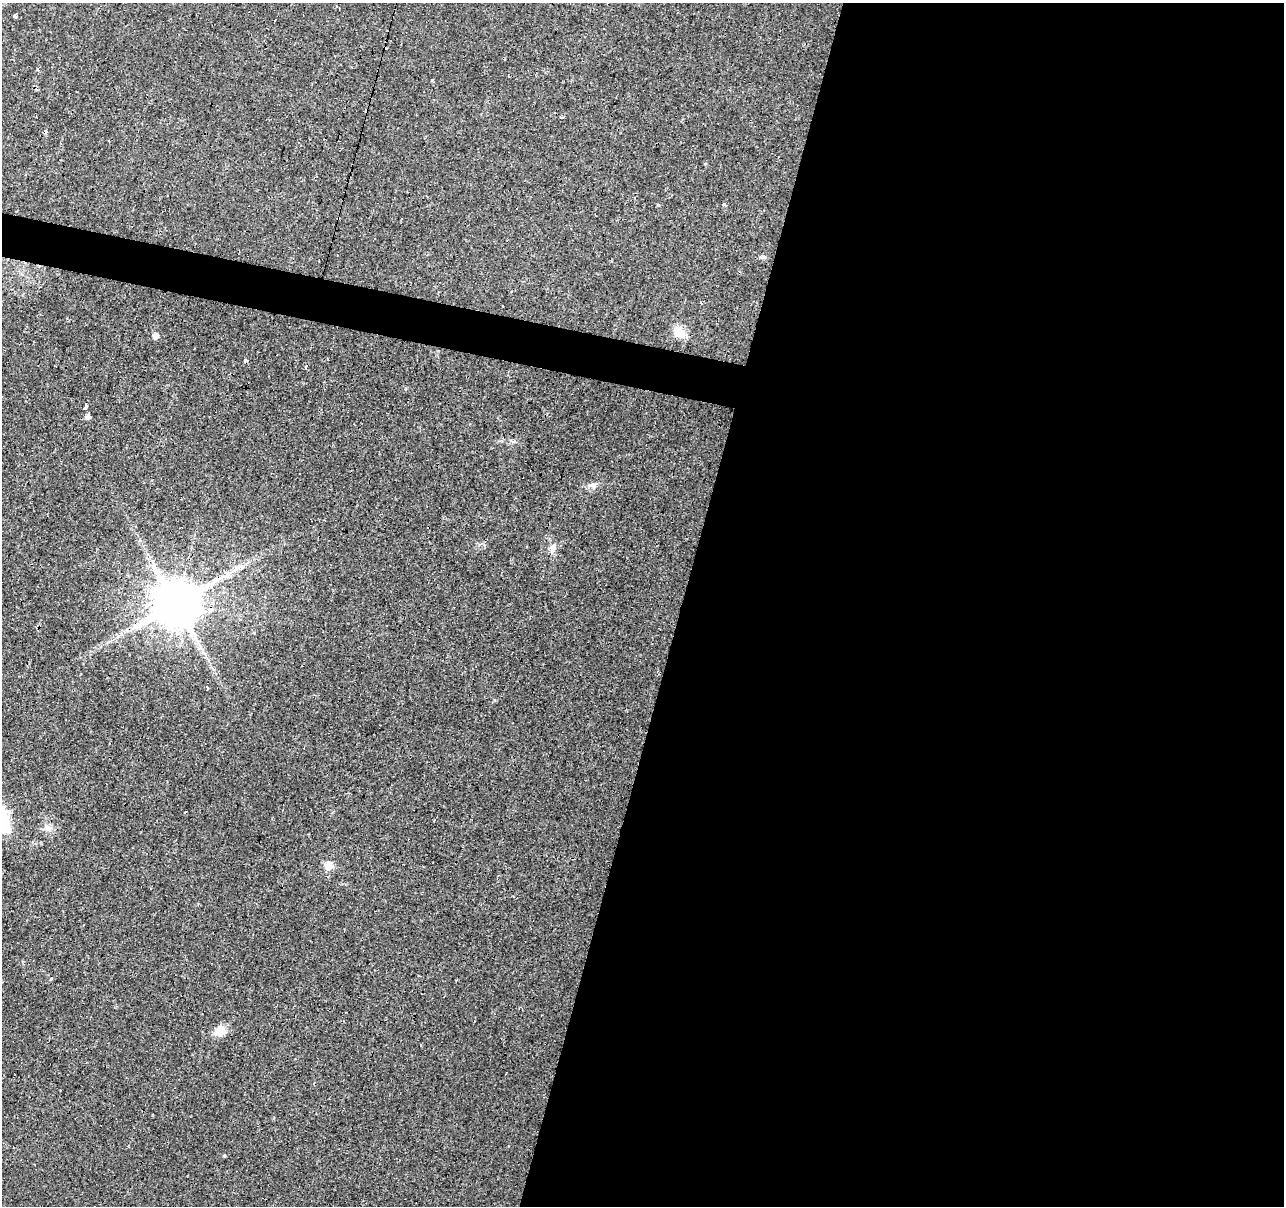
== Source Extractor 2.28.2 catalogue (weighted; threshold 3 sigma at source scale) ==
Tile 12 of 4 x 4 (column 4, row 3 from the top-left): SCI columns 3846-5127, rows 1422-2625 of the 5131 x 5314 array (HDU 1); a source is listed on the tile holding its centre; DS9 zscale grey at full resolution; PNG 1286 x 1208 px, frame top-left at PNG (2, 3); no overlay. Shown black and unused: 49% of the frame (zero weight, under 3 of 4 exposures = <1% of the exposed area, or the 3 px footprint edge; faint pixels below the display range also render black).
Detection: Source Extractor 2.28.2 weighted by HDU 2 'WHT'; one run over the whole footprint, this tile lists its part. Background 0.0431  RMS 0.0042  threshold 0.0188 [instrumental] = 3 sigma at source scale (4.5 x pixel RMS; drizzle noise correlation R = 1.50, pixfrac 1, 0.0396/0.0396 arcsec/px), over >= 5 px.
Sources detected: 31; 8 cosmic-ray / hot-pixel residue — not listed; the other 23 listed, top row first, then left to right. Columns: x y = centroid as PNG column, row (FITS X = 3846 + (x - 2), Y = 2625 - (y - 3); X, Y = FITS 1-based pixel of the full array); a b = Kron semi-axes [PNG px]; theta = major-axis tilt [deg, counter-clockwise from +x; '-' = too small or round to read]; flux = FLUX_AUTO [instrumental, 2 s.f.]
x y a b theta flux
15 16 4 3 - 2.2
603 29 3 2 - 0.71
562 117 5 3 - 0.59
658 205 3 3 - 0.7
762 257 7 4 1 0.7
503 306 3 2 - 0.78
679 332 17 12 -35 4.8
155 335 6 6 - 2.2
194 348 3 2 - 0.4
306 366 4 3 - 0.86
85 406 6 3 78 43
88 417 5 5 - 1.6
299 474 3 3 - 0.81
592 485 12 4 0 1.5
553 548 11 5 79 1.5
228 574 13 3 45 1.7
176 603 13 12 - 2300
145 605 5 5 - 1.8
207 687 3 3 - 2.2
186 812 3 3 - 2.2
49 828 10 7 -19 2.3
329 865 10 9 - 3.5
220 1030 13 12 - 5
Overlapping masked pixels (flux is a lower limit): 1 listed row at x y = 176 603
Unlisted compact peaks at least as high as the median listed source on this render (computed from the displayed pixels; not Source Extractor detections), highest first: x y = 224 1156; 51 979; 494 700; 705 164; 254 633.